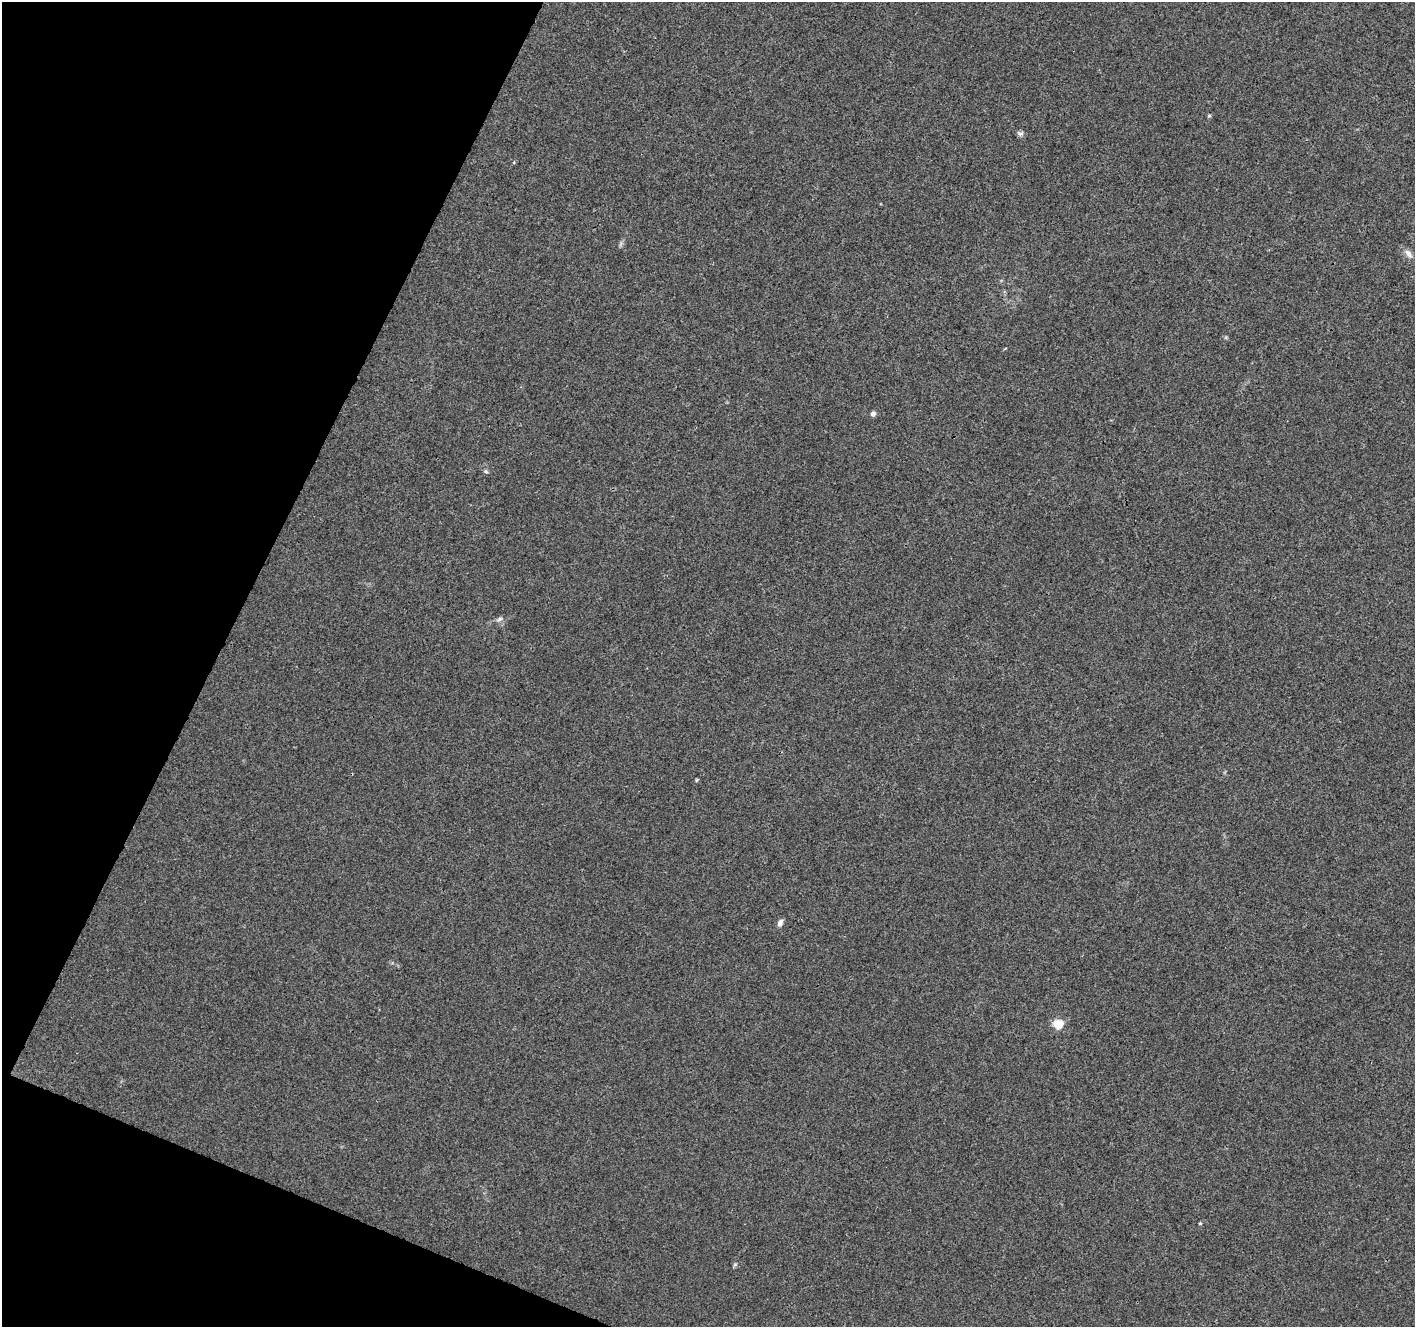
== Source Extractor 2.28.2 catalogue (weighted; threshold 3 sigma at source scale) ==
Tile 9 of 4 x 4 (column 1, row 3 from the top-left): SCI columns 9-1421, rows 1597-2921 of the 5661 x 5777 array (HDU 1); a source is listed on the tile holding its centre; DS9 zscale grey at full resolution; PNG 1417 x 1329 px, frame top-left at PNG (2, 2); no overlay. Shown black and unused: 20% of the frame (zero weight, under 3 of 4 exposures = <1% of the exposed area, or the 3 px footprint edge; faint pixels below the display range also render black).
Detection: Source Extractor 2.28.2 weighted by HDU 2 'WHT'; one run over the whole footprint, this tile lists its part. Background 0.0134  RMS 0.0039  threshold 0.0176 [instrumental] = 3 sigma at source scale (4.5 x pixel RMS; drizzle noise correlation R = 1.50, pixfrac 1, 0.0396/0.0396 arcsec/px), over >= 5 px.
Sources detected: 10; all 10 listed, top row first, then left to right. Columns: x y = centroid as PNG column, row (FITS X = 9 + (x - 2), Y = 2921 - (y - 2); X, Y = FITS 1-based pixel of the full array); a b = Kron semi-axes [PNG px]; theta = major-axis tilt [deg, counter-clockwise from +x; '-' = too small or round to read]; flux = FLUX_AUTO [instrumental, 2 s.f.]
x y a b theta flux
1209 116 5 4 - 0.5
1020 133 9 7 -12 1
1408 253 14 6 -51 2.2
873 414 5 5 - 1.5
486 472 6 4 -19 0.55
499 619 9 5 25 1.1
696 780 5 3 - 0.4
780 923 9 6 61 1.5
1058 1024 6 5 - 16
1200 1223 5 3 - 0.35